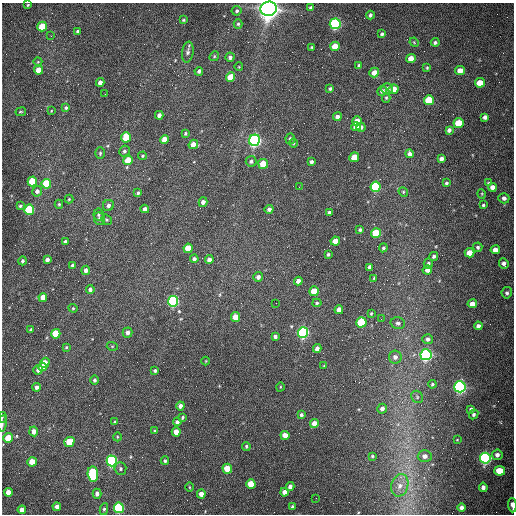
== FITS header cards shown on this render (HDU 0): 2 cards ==
NAXIS1  =                  512 /fastest changing axis
NAXIS2  =                  512 /next to fastest changing axis

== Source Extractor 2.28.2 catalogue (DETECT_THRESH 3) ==
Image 512 x 512 px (HDU 0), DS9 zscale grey, 1 PNG px = 1 image px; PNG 516 x 516 px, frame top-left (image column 1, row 512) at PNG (2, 3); each listed source drawn as its Kron ellipse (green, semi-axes under 4 px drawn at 4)
Background 1560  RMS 24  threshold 71.5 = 3 sigma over >= 5 px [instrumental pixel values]
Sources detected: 202; all 202 listed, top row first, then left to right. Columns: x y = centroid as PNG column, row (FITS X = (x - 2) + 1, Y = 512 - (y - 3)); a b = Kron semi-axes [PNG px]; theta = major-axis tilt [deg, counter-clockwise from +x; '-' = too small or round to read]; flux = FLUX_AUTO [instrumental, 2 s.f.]
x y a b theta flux
28 5 3 2 - 1.3e+03
310 7 3 3 - 2.2e+03
269 9 8 7 - 2.0e+06
237 11 5 5 - 2.8e+03
370 15 4 3 - 3.9e+03
183 20 4 3 - 1.8e+03
238 24 5 4 - 2.5e+03
335 24 5 5 - 3.5e+05
42 27 5 4 - 4.4e+04
78 31 4 3 - 3.7e+03
382 34 4 3 - 2.5e+03
51 36 3 2 - 1.6e+03
414 42 5 4 - 1.6e+03
435 42 4 4 - 3.4e+03
335 46 5 4 - 2.2e+04
312 47 3 2 - 1.7e+03
188 52 10 5 82 4.9e+03
214 56 5 4 - 1.9e+03
230 57 4 4 - 4.5e+03
411 58 5 4 - 1.4e+04
38 62 4 3 - 1.3e+03
359 65 4 4 - 2.6e+03
239 67 4 3 - 1.2e+03
427 68 3 3 - 1.6e+03
38 70 4 4 - 2.4e+04
199 71 4 4 - 3.2e+03
460 71 5 4 - 1.8e+04
374 72 5 4 - 1.3e+04
231 77 5 4 - 3.4e+04
100 82 4 4 - 7.8e+03
480 83 5 4 - 2.6e+04
387 88 5 5 - 7.3e+03
330 89 4 3 - 2.4e+03
394 89 5 4 - 2.2e+04
382 91 5 4 - 4.5e+03
105 94 2 2 - 7.2e+02
386 98 5 4 - 2.1e+03
429 100 5 5 - 6.7e+04
66 108 3 3 - 2.6e+03
51 111 3 2 - 1.2e+03
21 112 5 2 - 1.4e+03
159 115 4 4 - 5.7e+03
337 117 4 4 - 6.0e+03
485 117 4 4 - 5.5e+03
357 121 5 4 - 2.7e+04
458 123 5 5 - 4.8e+04
356 127 4 4 - 1.3e+04
361 127 4 4 - 4.6e+03
449 130 4 4 - 5.0e+03
185 133 3 3 - 2.1e+03
126 137 5 4 - 4.5e+04
164 139 4 4 - 1.5e+04
290 139 5 4 - 3.7e+03
254 140 6 5 - 7.1e+05
293 143 5 3 - 1.5e+03
193 144 5 4 - 1.3e+04
124 151 6 5 - 3.4e+03
100 153 6 4 88 2.3e+03
409 154 4 4 - 4.9e+03
143 156 4 4 - 2.1e+03
354 157 5 4 - 2.9e+04
441 159 4 4 - 5.4e+03
128 160 5 4 - 4.1e+04
251 161 5 5 - 3.6e+03
311 162 4 3 - 3.8e+03
263 164 5 5 - 3.7e+04
32 181 5 4 - 6.9e+04
446 183 4 3 - 2.7e+03
488 183 4 4 - 1.8e+03
46 184 5 5 - 8.2e+04
299 187 2 2 - 1.0e+03
376 187 5 5 - 1.7e+05
492 187 4 4 - 9.0e+03
37 191 5 5 - 6.3e+03
403 192 5 4 - 1.9e+03
138 193 3 3 - 2.7e+03
482 194 5 3 - 1.3e+03
504 198 5 5 - 5.0e+03
69 199 4 4 - 1.7e+03
203 202 5 4 - 6.0e+03
59 204 4 4 - 2.1e+03
108 205 6 5 - 4.6e+03
483 205 3 3 - 2.4e+03
20 206 4 3 - 2.6e+03
145 209 4 3 - 5.6e+03
269 209 4 4 - 4.0e+03
29 210 5 5 - 1.4e+05
329 212 4 4 - 3.2e+03
98 215 6 5 - 2.5e+03
99 219 6 5 - 3.8e+03
106 220 5 4 - 2.2e+03
360 230 4 4 - 2.8e+03
376 233 5 5 - 6.7e+04
335 241 4 4 - 1.6e+04
65 242 4 3 - 4.1e+03
478 247 5 4 - 3.1e+03
188 248 4 4 - 3.4e+04
383 248 4 3 - 2.6e+03
495 250 4 4 - 1.1e+04
469 253 5 4 - 1.9e+04
328 254 4 3 - 2.2e+03
434 256 5 4 - 3.4e+03
194 259 4 4 - 4.2e+03
47 260 4 4 - 5.7e+03
209 260 4 4 - 6.6e+03
22 261 4 4 - 2.9e+03
428 263 5 4 - 3.1e+03
504 263 5 4 - 5.7e+03
73 266 4 4 - 6.7e+03
370 267 4 4 - 6.4e+03
86 270 4 4 - 6.5e+03
427 270 5 4 - 6.6e+03
258 277 5 4 - 5.2e+03
374 278 3 3 - 1.3e+03
298 281 4 4 - 7.6e+03
90 289 4 4 - 4.9e+03
314 291 5 4 - 3.0e+04
507 293 6 5 - 3.7e+03
43 297 4 4 - 1.4e+04
173 301 5 5 - 3.5e+05
276 303 2 2 - 8.6e+02
317 303 4 4 - 2.1e+03
472 304 4 4 - 1.3e+04
73 308 5 4 - 2.0e+03
339 310 4 4 - 9.8e+03
371 313 4 3 - 1.5e+03
235 317 5 4 - 2.2e+04
381 319 2 2 - 8.6e+02
361 322 5 5 - 1.0e+05
398 323 7 5 -14 4.1e+03
478 326 4 4 - 5.5e+03
31 330 3 3 - 1.9e+03
127 332 5 5 - 6.2e+03
303 332 5 5 - 4.3e+05
56 334 5 4 - 5.0e+04
275 337 4 3 - 3.7e+03
428 339 5 5 - 4.4e+03
112 346 5 3 - 1.5e+03
66 347 4 3 - 1.8e+03
317 348 4 4 - 6.1e+03
426 355 5 5 - 5.7e+05
395 357 6 6 - 6.0e+03
206 361 4 3 - 1.1e+03
45 363 5 4 - 1.7e+04
324 366 4 3 - 1.1e+03
43 367 4 4 - 1.3e+04
38 370 5 4 - 9.3e+03
155 371 4 4 - 2.9e+03
94 380 5 4 - 3.0e+03
432 384 4 4 - 2.2e+03
37 387 4 4 - 5.8e+03
280 387 5 3 - 1.2e+03
460 387 5 5 - 6.3e+05
417 397 6 5 - 2.9e+03
180 406 4 4 - 7.2e+03
382 409 5 4 - 6.2e+03
471 409 4 4 - 3.2e+03
474 414 5 4 - 2.8e+03
301 415 4 3 - 3.1e+03
2 417 5 3 - 1.7e+03
182 417 3 3 - 2.1e+03
115 422 4 4 - 1.8e+03
177 422 4 4 - 4.8e+03
2 423 8 3 83 3.7e+03
314 423 4 4 - 1.2e+04
34 431 5 4 - 1.0e+04
154 431 4 3 - 1.6e+03
176 432 4 4 - 1.4e+04
285 435 4 4 - 1.3e+04
117 437 4 3 - 1.5e+03
8 438 5 4 - 3.0e+04
457 440 4 3 - 1.1e+03
69 442 5 4 - 4.1e+04
246 446 4 4 - 2.2e+03
497 455 5 5 - 6.6e+03
372 456 4 3 - 1.8e+03
425 456 7 6 - 7.8e+03
485 458 5 5 - 5.0e+05
112 461 5 5 - 4.5e+05
165 461 4 4 - 2.5e+03
32 462 5 4 - 2.8e+04
120 469 6 6 - 3.4e+03
227 469 5 4 - 4.2e+04
500 471 5 4 - 4.4e+04
93 474 8 5 -86 1.7e+05
251 484 5 4 - 3.3e+04
400 485 11 8 75 1.5e+04
189 487 5 3 - 1.4e+03
290 487 4 4 - 6.3e+03
483 487 4 4 - 5.6e+03
8 492 4 4 - 1.9e+04
285 492 4 4 - 8.6e+03
97 494 5 4 - 6.9e+03
201 494 4 4 - 1.0e+04
316 498 2 2 - 3.5e+03
512 505 7 3 -86 1.2e+04
57 507 4 4 - 7.2e+03
292 507 3 3 - 2.4e+03
119 508 5 5 - 2.0e+05
462 508 4 4 - 6.7e+03
104 509 6 4 80 2.8e+03
22 510 4 4 - 1.2e+04
At the frame edge (FLAGS 8, measured only in part): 4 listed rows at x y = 269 9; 2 417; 2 423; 512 505